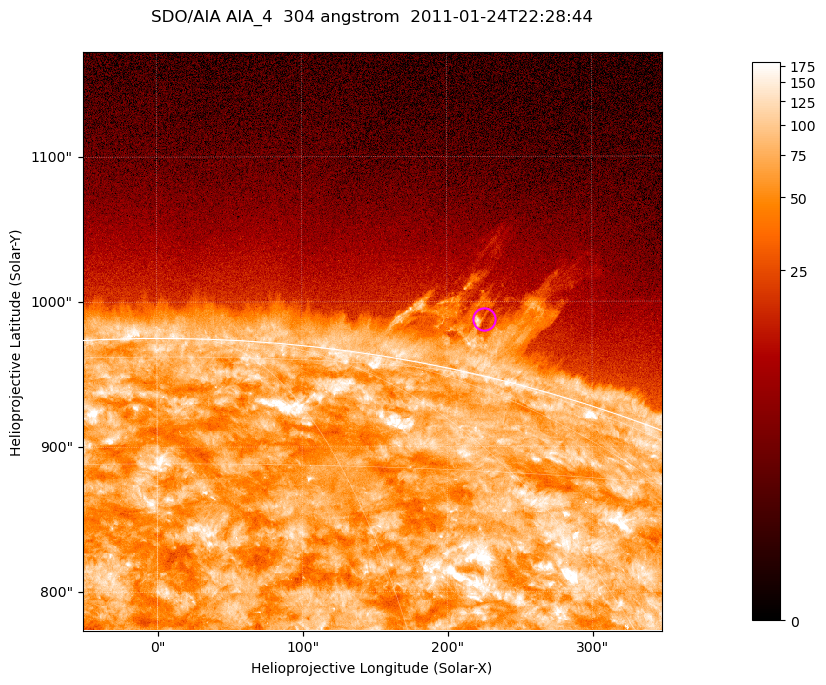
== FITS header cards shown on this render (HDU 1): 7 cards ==
TELESCOP= 'SDO/AIA '           / For AIA: SDO/AIA
INSTRUME= 'AIA_4   '           / For AIA: AIA_ATA1, AIA_ATA2, AIA_ATA3 or AIA_AT
WAVELNTH=                  304 / [angstrom] Wavelength
WAVEUNIT= 'angstrom'           / Wavelength unit: angstrom
DATE-OBS= '2011-01-24T22:28:44.136' / [ISO] Date when observation started; ISO 8
CTYPE1  = 'HPLN-TAN'           / CTYPE1; Typically HPLN
CTYPE2  = 'HPLT-TAN'           / CTYPE2; Typically HPLT

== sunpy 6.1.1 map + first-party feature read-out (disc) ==
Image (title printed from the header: SDO/AIA AIA_4  304 angstrom  2011-01-24T22:28:44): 665 x 665 px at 0.6 arcsec/px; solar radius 975 arcsec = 1625 px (partial field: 2.4% of the solar disc is inside the frame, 46% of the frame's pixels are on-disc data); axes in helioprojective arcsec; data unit not stated in the header (colour bar unlabelled)
Orientation: roll -0.132 deg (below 1 deg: not rotated)
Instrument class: DISC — disc imager (sunpy class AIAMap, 304 A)
Bright regions (active regions / flare kernels): reference = the on-disc median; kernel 5 px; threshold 5 sigma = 126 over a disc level ~72.1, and >= 1.15x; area >= 442 px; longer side >= 8 px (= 4.8 arcsec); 0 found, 0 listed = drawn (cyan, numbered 1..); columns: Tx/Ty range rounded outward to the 2 arcsec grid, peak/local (2 s.f.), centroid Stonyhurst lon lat
Off-limb structures (1.02-1.3 R_sun): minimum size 221 px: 2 found; the strongest spans PA ~345..350 deg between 1.02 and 1.1 R_sun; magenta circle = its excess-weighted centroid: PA ~345 deg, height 1.04 R_sun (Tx ~226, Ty ~988 arcsec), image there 1.5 x the reference